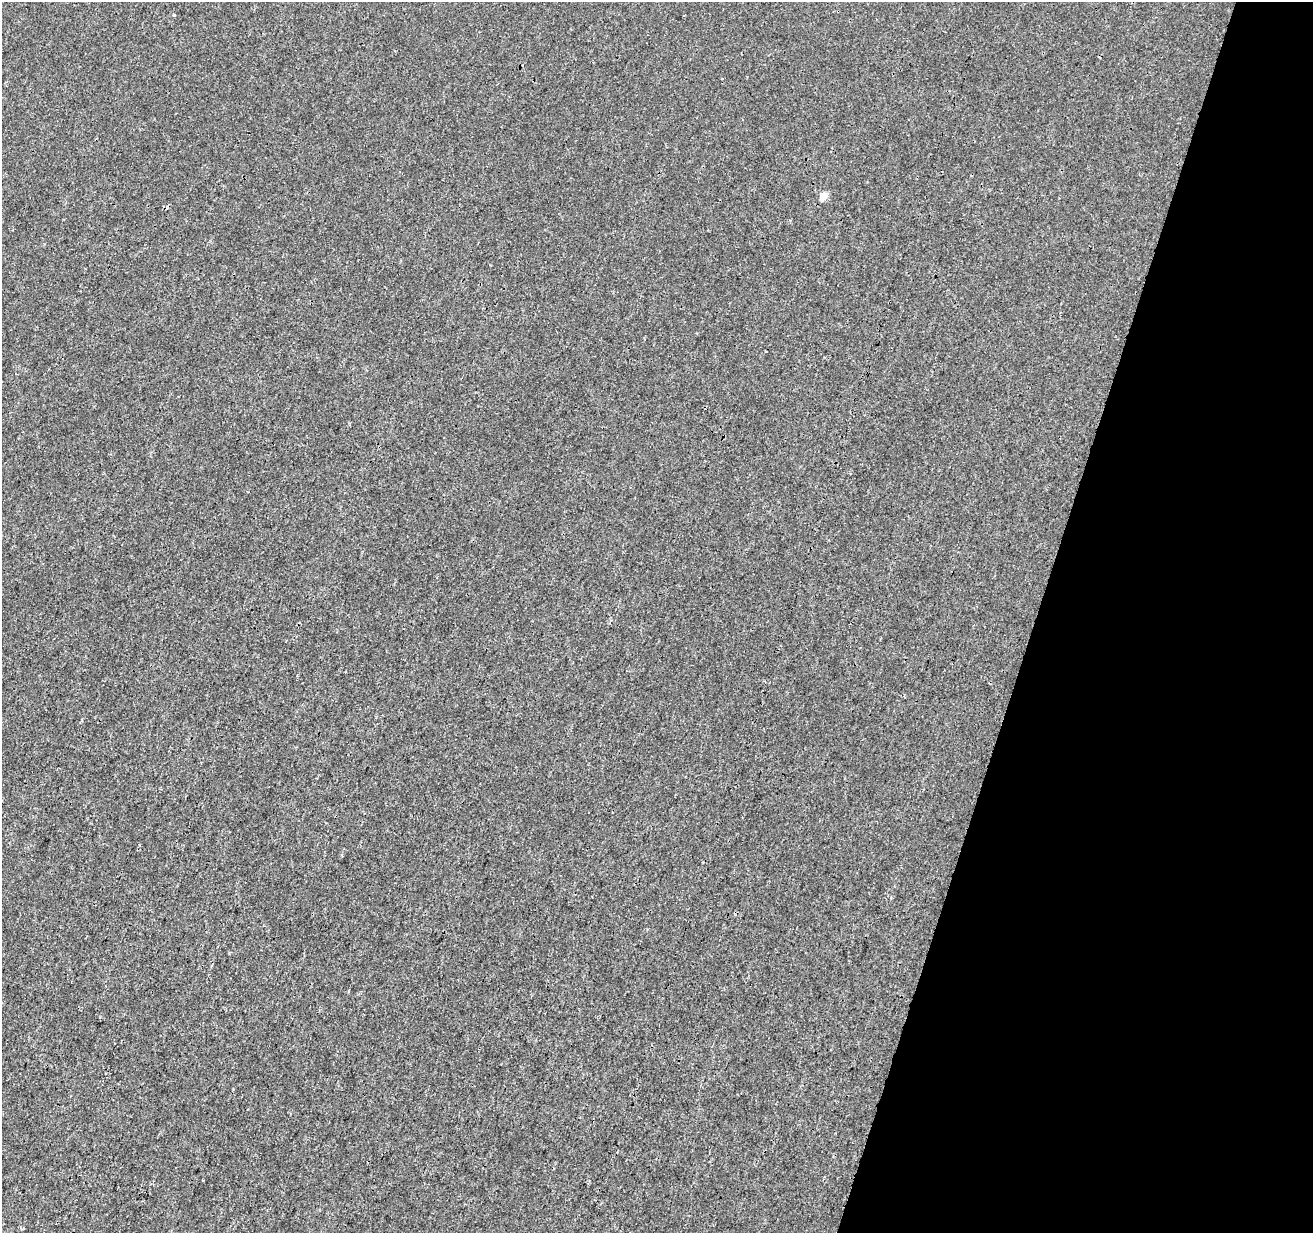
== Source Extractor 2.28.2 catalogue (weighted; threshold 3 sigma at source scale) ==
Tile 8 of 4 x 4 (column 4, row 2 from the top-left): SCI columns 3943-5253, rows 2744-3974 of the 5253 x 5424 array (HDU 1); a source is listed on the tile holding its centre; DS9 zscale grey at full resolution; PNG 1315 x 1235 px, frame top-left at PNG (2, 2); no overlay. Shown black and unused: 21% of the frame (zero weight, under 3 of 4 exposures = <1% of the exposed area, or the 3 px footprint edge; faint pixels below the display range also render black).
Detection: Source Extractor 2.28.2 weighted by HDU 2 'WHT'; one run over the whole footprint, this tile lists its part. Background -9.72e-05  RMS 0.0016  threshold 0.00738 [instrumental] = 3 sigma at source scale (4.5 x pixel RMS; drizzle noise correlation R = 1.50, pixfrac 1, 0.0396/0.0396 arcsec/px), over >= 5 px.
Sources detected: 3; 1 cosmic-ray / hot-pixel residue — not listed; the other 2 listed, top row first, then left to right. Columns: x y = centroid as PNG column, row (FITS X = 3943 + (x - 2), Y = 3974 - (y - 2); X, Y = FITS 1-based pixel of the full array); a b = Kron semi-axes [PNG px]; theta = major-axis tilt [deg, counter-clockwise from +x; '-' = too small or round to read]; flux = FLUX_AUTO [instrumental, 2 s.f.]
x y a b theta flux
174 15 3 3 - 0.37
823 196 6 5 - 2.8